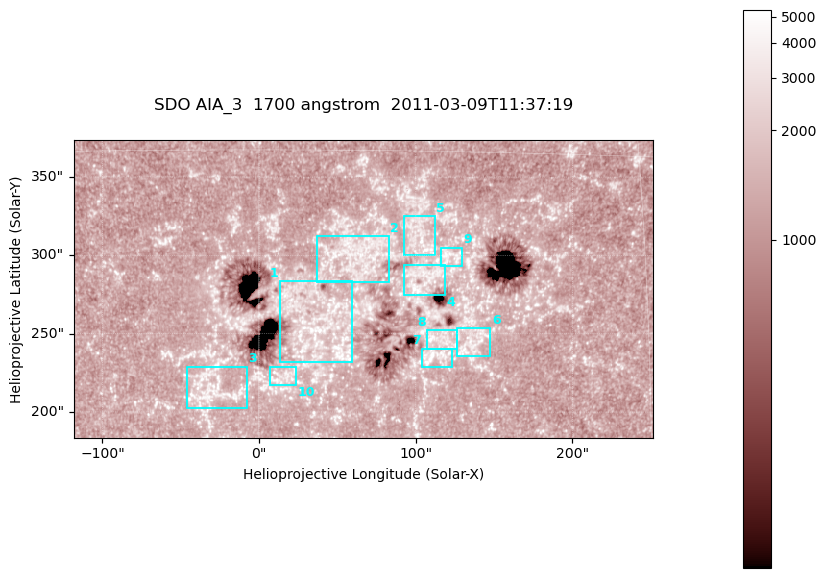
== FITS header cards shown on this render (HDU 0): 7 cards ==
TELESCOP= 'SDO     '           /
INSTRUME= 'AIA_3   '           /
WAVELNTH=                 1700 /
WAVEUNIT= 'angstrom'           /
DATE-OBS= '2011-03-09T11:37:19.711' /
CTYPE1  = 'HPLN-TAN'           /
CTYPE2  = 'HPLT-TAN'           /

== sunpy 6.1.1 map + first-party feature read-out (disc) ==
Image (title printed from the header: SDO AIA_3  1700 angstrom  2011-03-09T11:37:19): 603 x 310 px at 0.613 arcsec/px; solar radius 966 arcsec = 1577 px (partial field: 2.4% of the solar disc is inside the frame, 100% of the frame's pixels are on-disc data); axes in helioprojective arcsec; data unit not stated in the header (colour bar unlabelled)
Pointing: header CRPIX1/2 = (2053.97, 2042.58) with CRVAL1/2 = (0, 0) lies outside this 603 x 310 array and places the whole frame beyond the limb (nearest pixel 1.43 R_sun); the SolarSoft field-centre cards XCEN/YCEN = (66.45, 278.5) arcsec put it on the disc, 1833 arcsec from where CRPIX/CRVAL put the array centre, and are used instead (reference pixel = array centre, CRVAL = XCEN/YCEN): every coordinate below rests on XCEN/YCEN
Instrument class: DISC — disc imager (sunpy class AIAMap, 1700 A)
Bright regions (active regions / flare kernels): reference = the on-disc median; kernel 5 px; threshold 5 sigma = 1544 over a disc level ~1287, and >= 1.15x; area >= 186 px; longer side >= 4 px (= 2.5 arcsec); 10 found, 10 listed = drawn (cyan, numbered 1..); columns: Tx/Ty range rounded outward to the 2 arcsec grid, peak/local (2 s.f.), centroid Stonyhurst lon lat
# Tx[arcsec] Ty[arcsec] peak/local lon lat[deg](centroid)
1 12..60 232..284 4 +2 +8
2 36..84 282..312 3.3 +4 +11
3 -46..-8 202..230 3.3 -2 +6
4 92..120 274..294 4 +6 +10
5 92..112 300..326 3.5 +6 +12
6 126..148 234..254 3.4 +8 +7
7 104..124 228..242 3.8 +7 +7
8 106..126 240..252 3.8 +7 +8
9 116..130 292..306 3.4 +7 +11
10 6..24 216..230 3 +1 +6